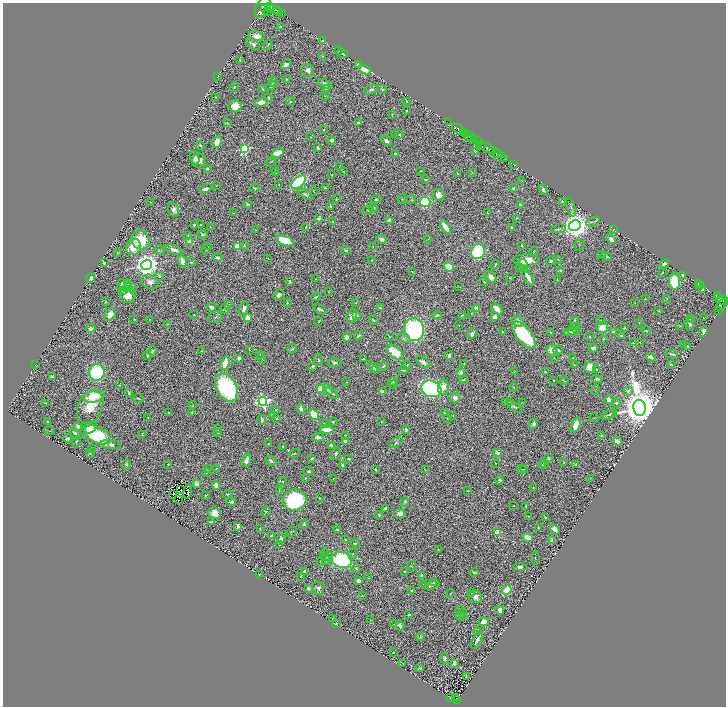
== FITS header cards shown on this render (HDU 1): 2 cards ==
NAXIS1  =                 1447
NAXIS2  =                 1408

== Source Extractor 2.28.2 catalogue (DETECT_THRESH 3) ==
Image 1447 x 1408 px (HDU 1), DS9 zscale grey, zoomed out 1/2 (1 PNG px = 2 x 2 image px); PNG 728 x 708 px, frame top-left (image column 2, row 1407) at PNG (3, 3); each listed source drawn as its Kron ellipse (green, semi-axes under 4 px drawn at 4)
Background 0.608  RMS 0.022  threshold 0.0654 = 3 sigma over >= 5 px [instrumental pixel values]
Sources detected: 678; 65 cannot appear on this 1/2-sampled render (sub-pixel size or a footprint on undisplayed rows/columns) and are neither listed nor drawn; of the other 613, the 500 brightest by FLUX_AUTO listed and drawn (113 fainter detections omitted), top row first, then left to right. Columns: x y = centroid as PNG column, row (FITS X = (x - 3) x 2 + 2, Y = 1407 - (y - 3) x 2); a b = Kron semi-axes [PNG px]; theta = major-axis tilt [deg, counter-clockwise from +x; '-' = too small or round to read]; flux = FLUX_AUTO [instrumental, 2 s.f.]
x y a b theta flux
269 6 3 2 - 850
263 7 11 6 59 3400
265 8 3 2 - 450
273 9 7 3 -15 2200
278 11 4 2 - 690
268 12 2 2 - 170
282 14 2 1 - 87
280 27 3 2 - 5.8
257 36 8 5 -8 32
322 41 4 3 - 11
253 44 8 4 -37 13
268 45 5 3 - 5.6
339 51 2 1 - 2.5
342 54 5 3 - 5.6
322 56 4 3 - 2.9
240 60 3 2 - 3.7
286 64 5 4 - 21
358 65 3 3 - 43
365 69 6 3 -31 74
308 70 6 6 - 19
218 76 3 2 - 3.2
286 79 3 2 - 2.7
273 82 5 3 - 5
325 84 7 3 -28 14
271 86 5 3 - 6.4
234 87 5 3 - 4.4
262 89 3 2 - 3.1
326 89 3 3 - 6.1
382 89 5 3 - 5
371 90 7 4 27 12
325 96 5 3 - 3.6
216 97 2 2 - 2.2
269 98 4 3 - 5.1
406 101 3 2 - 1.9
290 102 4 3 - 5.2
261 103 7 4 12 46
235 106 6 6 - 49
406 111 2 2 - 3.7
392 114 2 2 - 2
448 121 3 2 - 7.6
227 123 2 2 - 2.5
359 123 4 3 - 13
458 129 7 3 -39 1100
324 130 2 2 - 2.1
464 132 3 2 - 470
394 134 3 2 - 2
466 134 2 2 - 380
399 135 4 4 - 5.6
469 136 5 3 - 190
311 137 3 2 - 2.7
471 138 2 2 - 130
474 139 3 2 - 310
332 140 4 3 - 17
386 141 6 3 -33 17
217 142 6 4 67 89
478 142 4 2 - 410
200 145 4 3 - 7
481 145 4 2 - 710
318 147 3 2 - 9.4
487 148 9 2 -28 1100
244 149 4 3 - 450
475 151 4 3 - 3.9
493 151 2 1 - 81
278 153 6 3 18 78
395 154 3 3 - 9.3
497 154 5 2 - 450
501 157 4 2 - 210
195 158 7 4 -74 35
505 159 2 1 - 43
199 161 7 6 - 30
270 162 6 2 20 2.5
514 164 3 1 - 7
340 167 2 2 - 2.7
274 168 3 2 - 2.4
207 169 3 3 - 6.1
421 171 2 1 - 2.1
343 172 4 3 - 3.4
472 172 3 2 - 2.1
276 173 3 2 - 2.2
458 174 3 2 - 6.2
332 175 2 1 - 2.4
425 180 2 2 - 12
522 180 4 2 - 2.4
299 182 8 5 40 440
279 184 3 3 - 2.9
216 186 3 2 - 2.5
255 188 5 4 - 5.5
325 188 3 2 - 4
513 188 3 2 - 7.2
205 189 6 3 22 13
543 190 5 3 - 11
313 191 5 2 - 3.4
305 194 8 3 -34 9.5
439 195 6 5 - 37
336 199 3 2 - 2.3
376 199 5 4 - 6.4
402 199 5 3 - 3.7
412 199 4 3 - 4.8
562 201 3 2 - 5.4
150 202 3 2 - 2.1
425 202 5 5 - 290
248 204 4 3 - 8.4
520 205 4 3 - 6.1
330 206 2 2 - 11
571 207 9 3 -74 7.7
373 208 4 4 - 9.6
174 210 7 5 -74 23
368 210 5 3 - 5
233 213 2 2 - 2
487 213 3 2 - 4.2
319 218 4 3 - 7.5
517 218 3 2 - 2.3
389 221 3 3 - 25
332 222 2 2 - 6.6
593 222 7 2 21 5.8
200 224 2 2 - 3.7
194 225 3 2 - 7.2
575 226 6 5 - 6400
211 227 3 3 - 3
306 227 3 3 - 6.9
445 227 8 3 -57 54
512 228 3 2 - 5
559 229 7 3 9 7.2
613 229 4 2 - 2.1
256 230 3 2 - 2.1
203 234 5 3 - 6.7
188 235 3 2 - 3.9
381 239 5 4 - 22
428 239 4 2 - 1.9
611 239 5 4 - 25
141 240 10 9 - 150
285 241 9 4 -22 150
190 242 3 2 - 93
244 245 4 4 - 5.7
579 245 5 2 - 3.4
209 246 3 2 - 2.2
238 246 4 4 - 90
373 246 2 2 - 2.6
522 246 2 2 - 5.1
134 247 8 7 - 95
206 249 5 2 - 3
160 250 5 3 - 3.6
174 250 9 3 -21 26
345 250 5 3 - 6.8
478 252 8 6 65 360
534 252 5 3 - 3.7
117 253 3 2 - 5.4
601 254 3 2 - 2.6
607 256 5 4 - 8.4
217 258 5 3 - 13
268 258 4 2 - 2.1
558 259 3 2 - 2.5
372 260 2 2 - 2.8
526 260 13 6 1 93
183 261 6 4 -72 43
551 261 5 3 - 10
191 262 5 3 - 4.2
104 263 2 2 - 3.3
664 264 4 3 - 12
147 265 5 5 - 5000
495 265 5 2 - 5
523 266 7 4 -75 13
449 267 5 4 - 53
520 268 4 3 - 2.8
560 270 3 3 - 4.8
412 272 3 2 - 2.8
662 273 3 2 - 3.6
683 275 3 3 - 6
159 276 5 4 - 7.4
491 277 7 4 -51 33
528 277 9 3 -62 40
90 278 5 3 - 23
510 278 2 2 - 2.1
316 279 2 1 - 3.1
557 280 3 1 - 3
289 281 4 3 - 9.1
150 282 9 7 -18 33
484 282 4 2 - 3.4
675 282 8 5 89 140
127 284 3 2 - 3.2
698 284 2 2 - 2.3
122 285 6 4 79 7.8
701 285 3 2 - 4.7
458 286 3 2 - 2.2
127 287 5 4 - 8.5
132 289 4 4 - 6.8
122 290 4 4 - 11
702 290 3 3 - 12
328 292 2 2 - 2.1
128 295 8 7 - 77
279 295 6 4 46 17
717 296 4 2 - 220
316 297 5 3 - 6.1
719 297 2 2 - 200
645 299 3 2 - 2.9
667 299 3 3 - 3.4
722 300 5 3 - 350
105 302 3 2 - 3.2
287 303 3 3 - 4.5
356 303 2 2 - 3
635 303 3 2 - 1.9
229 304 4 2 - 2.9
721 305 7 3 40 480
211 307 5 3 - 15
380 308 3 2 - 7.5
476 308 3 2 - 77
225 309 5 4 - 7.1
244 309 7 4 76 31
320 309 7 3 -27 18
497 309 6 3 -48 50
719 310 3 2 - 55
659 311 3 2 - 3.1
471 313 2 2 - 3.4
110 314 7 5 57 35
194 315 2 2 - 3.4
437 315 5 3 - 8
462 315 3 2 - 5.1
352 316 7 5 72 44
357 316 3 3 - 9.7
215 317 7 5 21 8.4
495 317 3 3 - 25
248 318 4 3 - 48
703 318 2 2 - 2.3
134 319 2 2 - 2.8
690 319 3 3 - 3.6
149 320 3 3 - 2.4
373 320 5 3 - 6.2
575 320 3 2 - 5.5
601 320 4 4 - 6.6
319 321 3 3 - 2.9
518 321 6 5 - 27
639 323 3 2 - 2.2
167 324 3 2 - 1.9
690 324 6 4 -88 13
459 325 2 1 - 2.3
680 326 3 2 - 2.4
602 327 6 5 - 58
91 328 5 3 - 17
576 328 5 3 - 3.8
624 328 3 3 - 3.7
414 330 11 10 - 730
573 331 5 4 - 11
646 331 4 2 - 4
502 332 3 3 - 5
550 332 4 3 - 4.2
570 332 6 4 11 13
613 332 3 2 - 7.4
704 332 5 3 - 22
472 334 5 3 - 13
359 335 5 3 - 11
524 335 16 7 -52 410
621 336 3 3 - 9.9
347 337 4 3 - 29
390 337 4 2 - 3.5
590 337 4 2 - 3
403 338 7 4 -10 9
603 339 3 2 - 2.5
634 342 4 2 - 5.1
640 342 3 2 - 1.9
684 344 3 2 - 2.5
688 346 3 2 - 5
593 348 4 3 - 15
292 349 5 3 - 6.3
249 350 3 2 - 1.9
552 350 5 5 - 51
558 350 5 3 - 7.9
152 351 5 3 - 11
202 351 3 2 - 2.8
395 352 10 5 -42 110
260 354 4 2 - 2.4
672 354 6 2 -12 9.7
147 355 4 4 - 7.3
449 356 4 3 - 10
573 357 3 2 - 3.4
651 357 5 3 - 25
239 358 3 3 - 14
262 358 5 2 - 2.4
554 358 3 2 - 1.9
363 359 2 2 - 3.8
319 360 6 3 -69 6.1
423 362 8 4 -35 22
225 363 7 4 65 74
335 363 7 4 -9 12
464 364 2 2 - 4.5
671 364 4 2 - 5.6
35 365 3 1 - 2.1
407 365 5 2 - 6.3
574 365 3 2 - 2.8
313 366 3 2 - 11
383 366 5 3 - 6.5
373 367 7 3 -63 8.5
590 367 6 5 - 61
597 369 4 3 - 5.9
376 370 4 3 - 12
403 370 4 2 - 6.8
97 372 8 7 - 410
461 372 4 3 - 27
514 372 3 2 - 2.8
545 372 3 2 - 5.4
52 376 3 3 - 11
597 379 5 3 - 9.7
464 380 4 3 - 4.8
554 380 2 2 - 3.4
564 381 4 2 - 4.4
347 382 4 3 - 4.9
393 382 5 3 - 5
119 385 3 2 - 2.9
393 385 4 2 - 3.3
443 387 7 5 87 36
514 387 4 3 - 3.1
226 388 15 10 -60 650
321 389 4 4 - 53
431 389 10 8 -21 1000
328 390 6 4 -57 14
596 390 5 2 - 2.5
628 391 5 5 - 15
383 392 2 2 - 50
129 393 3 2 - 5.5
332 393 7 3 -33 9.4
94 396 10 6 13 120
138 398 5 3 - 4.1
455 398 5 5 - 21
609 400 4 3 - 44
263 401 4 4 - 1200
509 401 3 2 - 2.5
505 402 3 2 - 4.3
523 402 3 2 - 2.1
45 403 3 1 - 2.6
616 403 4 4 - 9.5
193 405 4 2 - 2.8
90 407 17 12 66 100
515 407 8 3 -33 8.6
639 408 8 6 -82 23000
276 409 4 3 - 4.1
301 409 4 3 - 19
192 412 3 2 - 2
169 413 2 2 - 2.7
444 413 2 2 - 2.9
314 414 6 4 -39 86
273 415 3 2 - 26
453 415 2 2 - 2.1
608 415 7 2 25 5.2
610 415 7 4 26 6.2
148 418 3 3 - 5.6
448 418 3 2 - 4.3
594 418 5 2 - 3.1
277 419 3 3 - 4.2
262 420 5 4 - 18
48 422 2 2 - 2.5
333 422 2 2 - 5.2
381 422 3 2 - 2.6
325 424 4 2 - 2.7
534 424 5 3 - 14
576 425 8 4 70 78
78 426 3 3 - 25
90 427 7 5 29 51
217 428 3 2 - 2.7
327 430 7 3 -1 53
406 430 4 3 - 17
49 431 6 1 -10 2.1
218 433 3 2 - 2.6
76 434 7 2 -31 13
142 434 3 2 - 3
97 435 14 8 -26 340
346 435 3 2 - 2.3
601 436 4 3 - 5.6
318 437 6 3 -2 18
68 439 4 2 - 18
76 441 6 3 71 6.4
345 441 4 3 - 20
617 441 5 3 - 41
396 443 7 4 36 9.3
111 444 10 4 -6 22
268 444 2 2 - 4.9
331 445 3 2 - 26
283 446 2 2 - 2.5
91 448 2 2 - 3.2
90 453 4 2 - 2.3
294 453 5 2 - 3.7
497 453 4 3 - 19
336 454 6 4 67 10
312 458 4 2 - 7.1
548 458 4 4 - 6.1
349 459 3 2 - 6.4
246 460 7 4 73 27
271 461 6 3 -32 8.7
495 463 2 2 - 1.9
544 463 3 2 - 3.8
564 463 3 2 - 2
126 464 5 4 - 6.8
168 464 2 2 - 2.7
343 465 2 2 - 48
575 465 4 2 - 2.5
542 466 3 2 - 11
216 468 2 2 - 3.1
207 469 3 2 - 7.2
375 469 2 2 - 8.2
522 469 5 2 - 4
425 470 4 2 - 2.7
524 470 3 2 - 3.6
308 471 5 3 - 9.1
206 473 3 2 - 2.7
305 478 3 2 - 3.4
333 478 2 1 - 2.1
590 479 4 2 - 2.6
500 480 4 3 - 10
282 481 5 3 - 6.1
197 484 3 2 - 110
216 485 4 3 - 30
533 487 3 2 - 2.3
180 490 2 1 - 5.6
279 490 4 2 - 3.2
467 490 3 2 - 1.9
188 492 7 2 74 14
228 494 5 2 - 4.1
173 495 3 1 - 6.6
206 496 3 3 - 3.2
319 498 2 1 - 2
179 500 2 1 - 3.6
295 500 12 10 18 500
231 502 5 3 - 12
405 502 5 4 - 8.8
514 506 2 1 - 2.1
526 506 2 2 - 4.4
385 509 4 3 - 25
266 511 5 3 - 3.7
215 513 6 5 - 47
400 513 5 5 - 22
379 515 4 3 - 5
529 516 4 3 - 3
546 517 3 2 - 5.1
211 522 4 2 - 10
304 524 5 3 - 5.1
238 526 4 3 - 14
538 528 3 2 - 3.3
260 529 2 2 - 3.4
555 529 5 3 - 33
337 530 3 2 - 5.3
292 532 6 2 46 3.6
498 532 3 3 - 150
271 535 4 2 - 6
528 538 5 4 - 59
281 539 4 2 - 11
345 539 3 2 - 3.4
552 541 2 2 - 84
355 543 4 3 - 6.4
279 545 3 2 - 2.2
438 549 3 2 - 2.9
324 553 4 3 - 4.5
353 554 5 3 - 6.4
327 556 6 3 18 7.8
535 558 6 1 -82 1.9
326 560 5 4 - 7.3
342 560 10 8 -14 480
321 561 4 3 - 3.5
411 566 4 4 - 4.8
520 567 6 3 -2 14
356 568 4 4 - 6.9
304 571 2 2 - 30
404 571 2 2 - 3.3
474 572 4 2 - 7
259 575 2 1 - 2.2
301 576 2 2 - 3.1
421 576 4 3 - 7.2
368 578 2 1 - 2.1
358 581 3 3 - 18
433 583 3 2 - 6.3
423 584 4 2 - 2.3
432 585 8 3 21 14
308 588 3 2 - 19
318 588 6 5 - 15
507 590 5 4 - 120
411 591 3 3 - 4.2
471 593 4 2 - 4.4
450 594 3 1 - 2.1
362 596 3 2 - 2.1
475 597 7 6 - 28
460 609 2 2 - 2.2
500 610 4 3 - 22
463 613 5 3 - 3.5
409 615 3 2 - 9
460 616 4 2 - 2.4
332 618 2 2 - 3.5
370 620 3 2 - 2.2
484 622 5 4 - 38
336 623 4 2 - 2.9
394 624 3 2 - 2
400 626 4 3 - 16
478 631 3 2 - 3.7
420 637 4 3 - 4.9
477 640 10 3 62 17
393 652 3 2 - 1.9
444 658 5 4 - 10
402 663 3 2 - 2.2
454 663 3 3 - 11
420 668 4 2 - 6.4
466 676 4 3 - 3.5
450 697 3 2 - 51
456 698 2 1 - 15
456 700 4 1 - 94
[113 fainter detections neither listed nor drawn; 65 sub-pixel or undisplayed-footprint detections neither listed nor drawn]